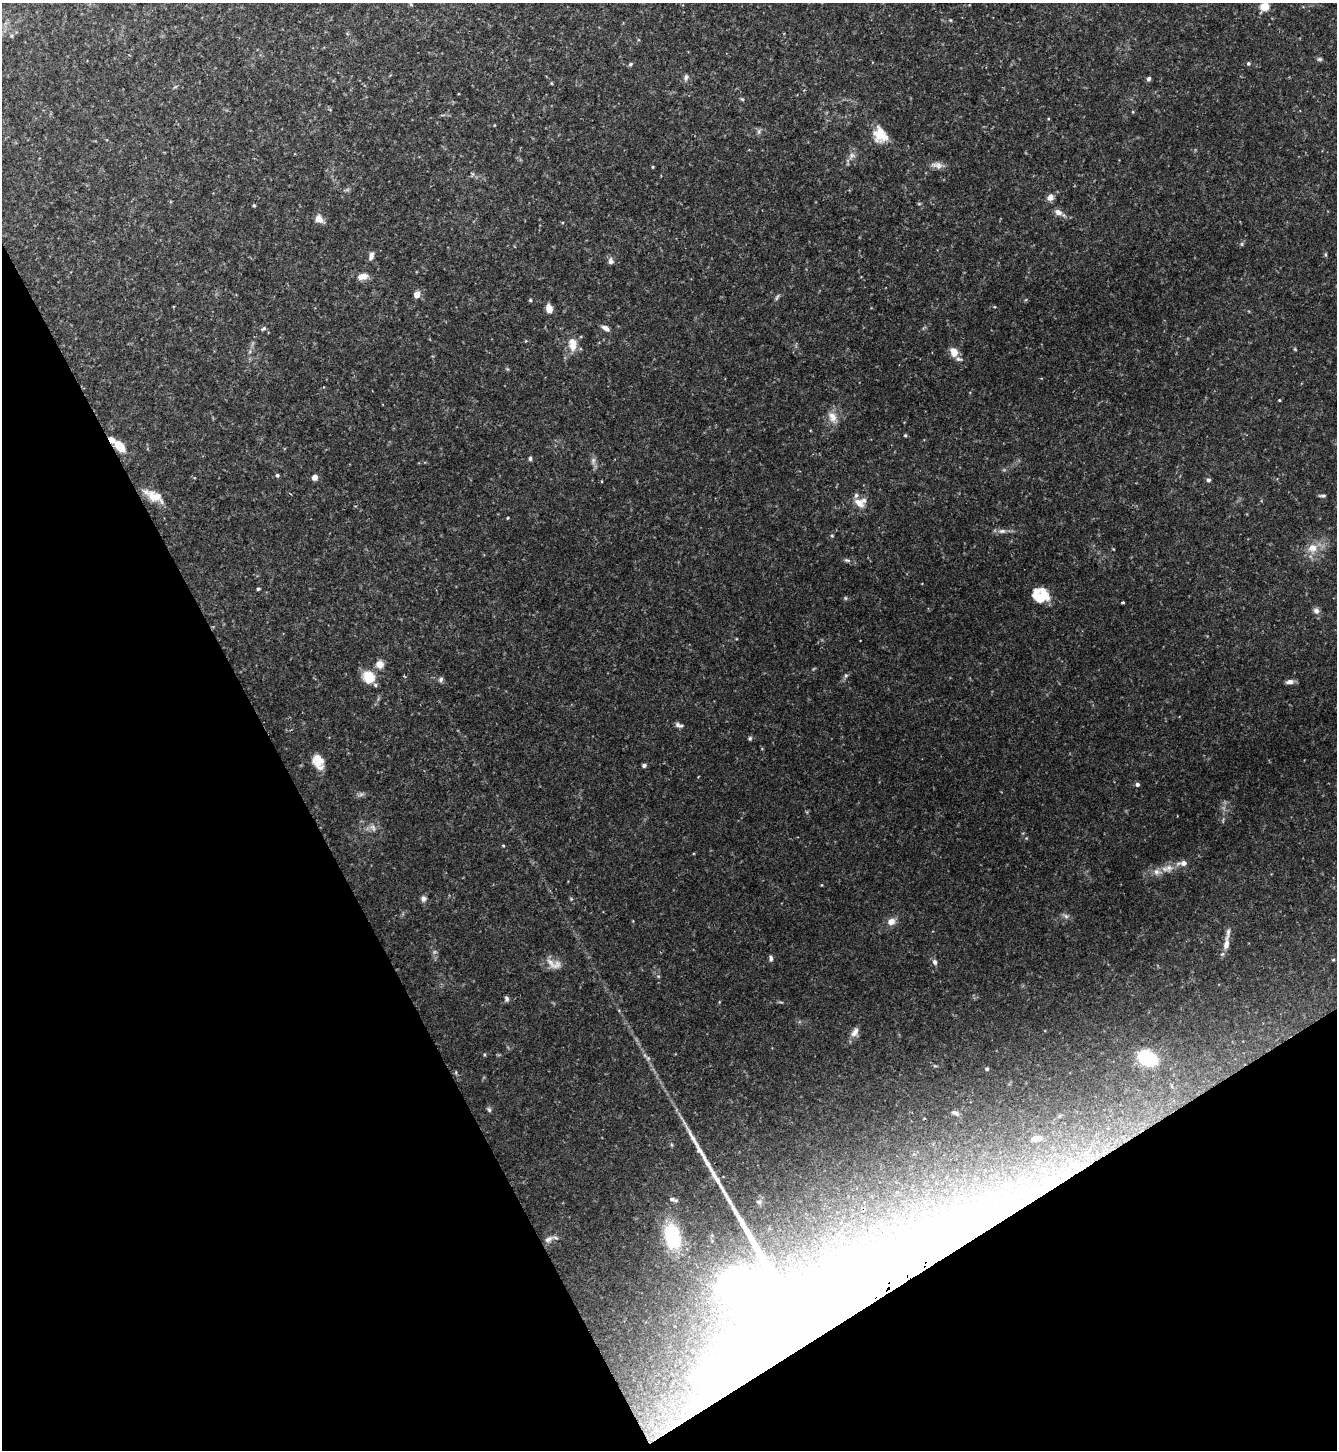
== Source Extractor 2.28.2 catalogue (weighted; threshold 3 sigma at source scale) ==
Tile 14 of 4 x 4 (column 2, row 4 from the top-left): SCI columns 1490-2824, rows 1-1448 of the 5786 x 5793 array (HDU 1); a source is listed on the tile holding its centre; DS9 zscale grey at full resolution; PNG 1339 x 1452 px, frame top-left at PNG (2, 3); no overlay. Shown black and unused: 28% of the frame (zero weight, under 2 of 3 exposures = <1% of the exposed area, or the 3 px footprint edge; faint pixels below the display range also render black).
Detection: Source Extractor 2.28.2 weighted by HDU 2 'WHT'; one run over the whole footprint, this tile lists its part. Background 0.113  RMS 0.0063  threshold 0.0283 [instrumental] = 3 sigma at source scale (4.5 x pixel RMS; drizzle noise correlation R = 1.50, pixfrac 1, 0.05/0.05 arcsec/px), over >= 5 px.
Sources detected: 79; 2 inside a brighter object's white glare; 1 long thin detection or spike segment (spike, bleed or trail) — not listed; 4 inside a brighter listed object's ellipse — not listed separately; the other 72 listed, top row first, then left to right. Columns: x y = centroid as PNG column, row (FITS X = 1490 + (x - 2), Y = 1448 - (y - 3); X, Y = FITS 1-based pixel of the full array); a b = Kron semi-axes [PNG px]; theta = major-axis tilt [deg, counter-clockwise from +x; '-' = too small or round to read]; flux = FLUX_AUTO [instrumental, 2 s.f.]
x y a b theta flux
1265 6 6 6 - 13
1319 59 5 5 - 0.92
1248 63 4 4 - 0.84
630 64 5 3 - 0.67
686 77 8 5 74 1.4
1149 79 6 5 - 1.2
880 134 20 14 -54 10
938 165 7 6 - 2.2
1050 198 9 7 63 2.6
1058 212 9 7 -29 2.8
319 219 10 8 -32 3.5
371 256 10 5 73 2.1
611 261 8 6 -87 1.8
363 276 11 7 14 4.3
417 295 6 6 - 4
549 309 7 5 -77 6
264 328 6 4 31 0.79
605 328 9 5 -32 2.7
573 346 13 10 -78 5.2
954 352 10 9 - 5.7
1279 400 4 3 - 0.43
833 417 14 9 -62 4.6
905 435 5 3 - 0.6
120 446 11 7 -53 11
530 458 6 4 89 0.93
277 475 4 4 - 1
315 477 6 6 - 3
1208 480 6 4 12 1.1
1323 496 8 4 0 1
152 497 17 11 -64 6.7
859 503 16 10 -35 5.6
508 518 4 3 - 0.52
1002 531 9 4 12 1.5
1312 548 13 10 14 5.9
258 589 4 4 - 0.66
1040 597 15 12 25 15
1123 602 3 2 - 0.73
1316 611 8 7 - 2.1
380 664 8 7 - 4.9
846 675 6 4 19 0.85
369 677 16 13 -51 10
441 679 7 5 62 1.2
1289 682 9 6 6 2.3
677 725 8 5 -81 1.5
750 738 5 5 - 0.83
318 762 17 11 -67 6.9
644 765 5 4 - 1
1137 784 5 4 - 1.5
373 827 9 4 -59 1.4
503 845 4 3 - 0.49
1183 863 7 7 - 2.5
1169 868 8 7 - 2.6
1156 872 8 6 -43 2.2
423 898 7 6 - 1.6
1066 916 7 4 -19 1.2
891 921 10 8 39 3.5
1226 944 20 8 83 4.7
771 958 7 4 -83 1.3
935 962 7 6 - 1.6
551 963 16 6 -45 3.8
507 998 7 5 -88 1.1
855 1032 15 7 55 3.1
1148 1058 19 14 -25 29
987 1069 5 4 - 0.67
489 1110 6 5 - 0.96
955 1113 10 4 -27 1.3
1036 1138 10 6 15 2
701 1152 32 6 -56 8.3
672 1199 10 4 -18 1.7
672 1236 34 20 -77 28
548 1239 10 6 30 2.3
807 1331 272 49 32 1300
Overlapping masked pixels (flux is a lower limit): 1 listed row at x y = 807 1331